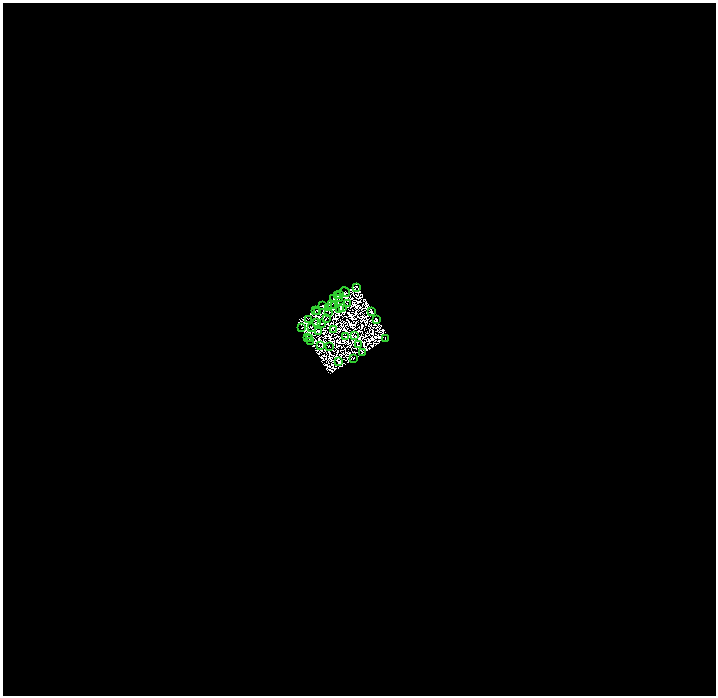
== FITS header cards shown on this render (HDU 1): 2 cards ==
NAXIS1  =                 1427
NAXIS2  =                 1387

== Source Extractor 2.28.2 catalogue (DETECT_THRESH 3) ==
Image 1427 x 1387 px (HDU 1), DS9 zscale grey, zoomed out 1/2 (1 PNG px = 2 x 2 image px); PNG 718 x 698 px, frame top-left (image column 2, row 1386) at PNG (3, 3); each listed source drawn as its Kron ellipse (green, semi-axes under 4 px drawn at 4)
Background 0.0132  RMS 3.1e-06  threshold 9.44e-06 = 3 sigma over >= 5 px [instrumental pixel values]
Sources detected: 190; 152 cannot appear on this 1/2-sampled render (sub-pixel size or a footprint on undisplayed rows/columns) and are neither listed nor drawn; the other 38 listed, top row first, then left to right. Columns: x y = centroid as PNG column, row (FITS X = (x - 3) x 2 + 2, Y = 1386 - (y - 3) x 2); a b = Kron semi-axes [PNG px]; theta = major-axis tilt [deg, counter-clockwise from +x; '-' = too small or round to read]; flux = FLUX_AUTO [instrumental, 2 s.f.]
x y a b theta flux
357 287 4 2 - 0.48
345 292 5 2 - 0.66
339 295 2 1 - 0.4
337 296 2 1 - 0.61
333 299 3 3 - 0.73
340 299 2 1 - 0.26
331 304 3 1 - 0.24
347 304 2 1 - 0.12
334 305 2 1 - 0.27
323 306 3 1 - 1.3
328 307 2 1 - 0.23
340 308 3 1 - 0.084
342 308 4 2 - 0.54
315 310 3 2 - 0.089
317 311 3 1 - 0.22
372 311 4 3 - 1
329 312 2 2 - 0.18
326 318 3 1 - 0.075
308 319 3 1 - 0.048
377 320 4 2 - 1.8
316 322 3 2 - 0.4
322 323 2 1 - 0.79
312 327 3 1 - 0.089
301 328 2 2 - 0.4
334 330 2 1 - 0.36
319 331 3 1 - 0.053
355 335 2 1 - 0.033
345 336 2 1 - 0.28
307 338 2 1 - 0.6
310 339 2 1 - 0.31
385 339 2 2 - 0.72
310 341 3 1 - 0.13
359 345 2 1 - 0.034
320 346 3 1 - 0.14
330 347 2 1 - 0.49
362 353 2 1 - 1
354 358 2 1 - 0.57
339 362 4 2 - 0.36
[152 sub-pixel or undisplayed-footprint detections neither listed nor drawn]